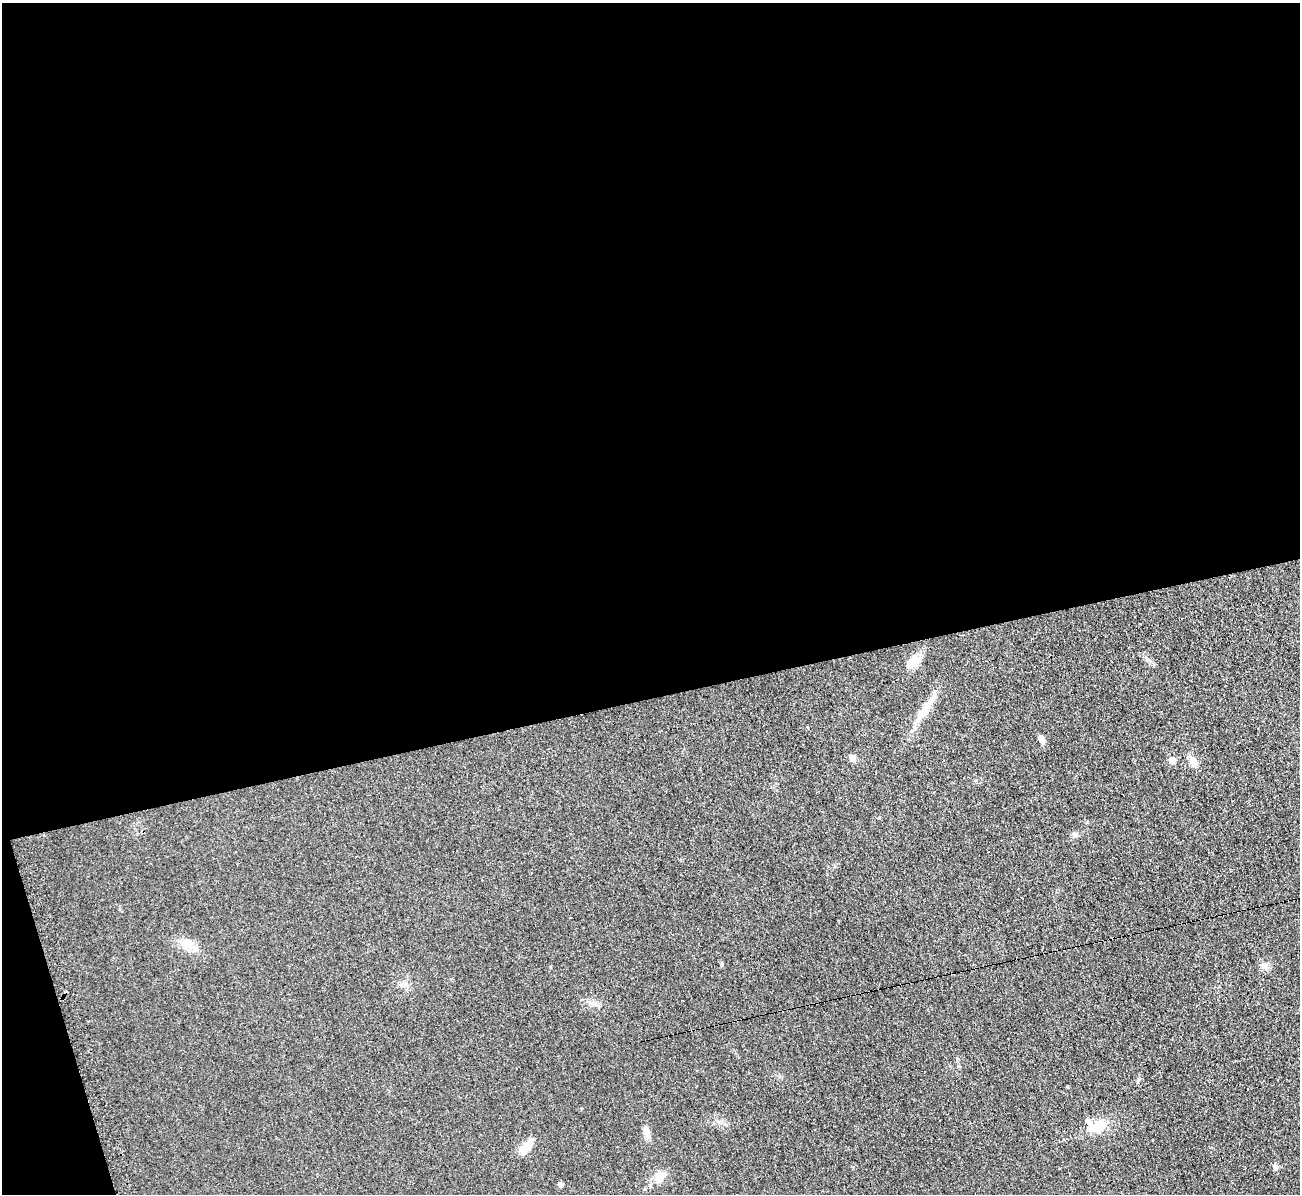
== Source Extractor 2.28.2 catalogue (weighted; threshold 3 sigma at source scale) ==
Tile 1 of 4 x 4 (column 1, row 1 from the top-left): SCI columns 9-1306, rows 3718-4909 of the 5221 x 5176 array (HDU 1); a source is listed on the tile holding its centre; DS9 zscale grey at full resolution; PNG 1302 x 1196 px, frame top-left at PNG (2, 3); no overlay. Shown black and unused: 60% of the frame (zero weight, under 2 of 3 exposures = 2% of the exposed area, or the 3 px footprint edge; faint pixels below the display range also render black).
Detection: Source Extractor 2.28.2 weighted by HDU 2 'WHT'; one run over the whole footprint, this tile lists its part. Background 0.0633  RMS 0.0099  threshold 0.0444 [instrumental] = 3 sigma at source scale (4.5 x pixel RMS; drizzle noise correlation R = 1.50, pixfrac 1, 0.05/0.05 arcsec/px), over >= 5 px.
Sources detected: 20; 2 cosmic-ray / hot-pixel residue — not listed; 1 inside a brighter listed object's ellipse — not listed separately; the other 17 listed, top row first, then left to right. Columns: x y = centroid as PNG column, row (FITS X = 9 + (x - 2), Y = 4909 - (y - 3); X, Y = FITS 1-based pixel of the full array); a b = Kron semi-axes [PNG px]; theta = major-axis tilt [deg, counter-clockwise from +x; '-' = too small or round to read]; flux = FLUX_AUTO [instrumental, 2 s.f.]
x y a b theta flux
915 661 19 13 42 12
925 709 42 9 55 20
1041 739 9 6 -60 4.7
852 757 11 7 -44 3.7
1172 760 6 5 - 9.7
1193 762 14 9 -61 8.5
1076 835 8 6 -36 2.2
187 944 17 14 8 12
1264 966 11 9 -29 5.5
402 985 13 4 51 3
593 1003 11 5 0 3.5
1097 1126 20 11 14 23
646 1132 16 7 -78 5.9
525 1147 24 9 47 12
1275 1167 8 6 -58 3.1
660 1177 12 9 61 11
560 1185 6 5 - 2.4
Unlisted compact peaks at least as high as the median listed source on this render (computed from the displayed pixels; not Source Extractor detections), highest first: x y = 722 964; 1138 1079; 959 1066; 1087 822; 550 967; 835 866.